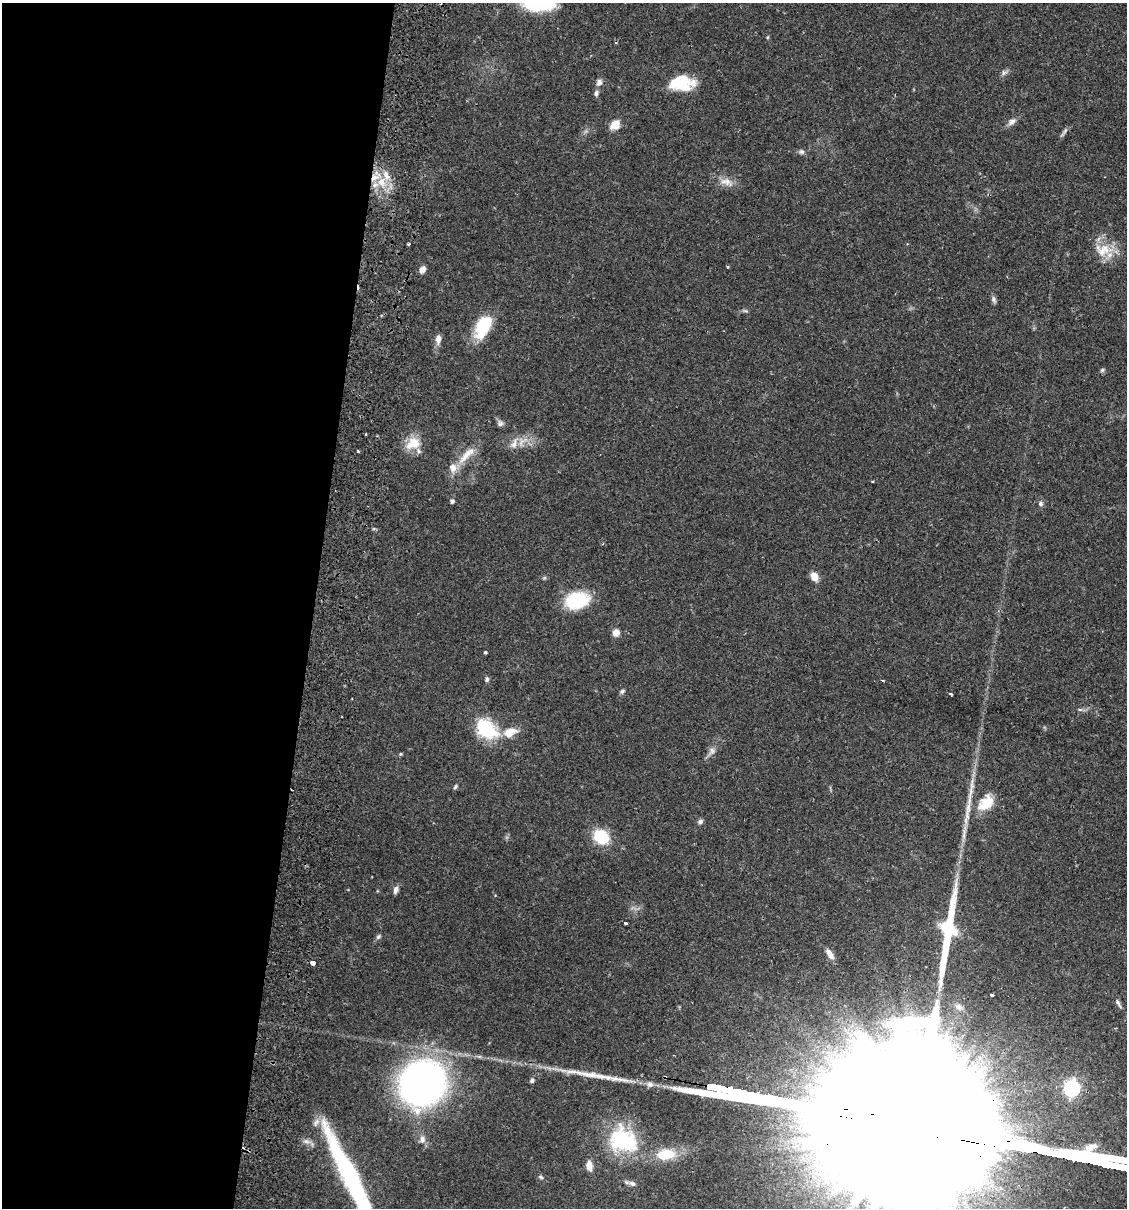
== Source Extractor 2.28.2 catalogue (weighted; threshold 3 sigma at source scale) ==
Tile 5 of 4 x 4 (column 1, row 2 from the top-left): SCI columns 174-1298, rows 2431-3636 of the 4963 x 4856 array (HDU 1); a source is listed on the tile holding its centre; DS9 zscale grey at full resolution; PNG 1129 x 1210 px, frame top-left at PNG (2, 3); no overlay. Shown black and unused: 28% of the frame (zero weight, under 2 of 3 exposures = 3% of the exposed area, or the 3 px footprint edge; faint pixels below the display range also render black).
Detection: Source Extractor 2.28.2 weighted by HDU 2 'WHT'; one run over the whole footprint, this tile lists its part. Background 0.0646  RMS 0.005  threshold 0.0226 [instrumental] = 3 sigma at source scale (4.5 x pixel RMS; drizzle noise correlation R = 1.50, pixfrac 1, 0.05/0.05 arcsec/px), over >= 5 px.
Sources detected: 77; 2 cosmic-ray / hot-pixel residue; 4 long thin detections or spike segments (spike, bleed or trail) — not listed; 8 inside a brighter listed object's ellipse — not listed separately; the other 63 listed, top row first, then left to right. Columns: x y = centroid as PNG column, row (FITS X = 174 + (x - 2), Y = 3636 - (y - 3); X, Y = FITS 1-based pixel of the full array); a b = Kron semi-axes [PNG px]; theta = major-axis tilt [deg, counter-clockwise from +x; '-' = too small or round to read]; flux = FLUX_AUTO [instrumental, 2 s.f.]
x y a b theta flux
539 5 40 14 -2 25
1004 72 9 6 34 1.5
599 82 9 8 - 2.2
681 83 28 16 3 21
596 93 8 6 74 1.4
1012 122 12 8 30 2.5
615 125 12 9 47 5.9
1064 132 16 4 51 1.5
801 152 8 6 0 1.4
382 182 13 11 -70 8.5
726 182 21 10 -17 5.2
408 244 3 3 - 0.9
1103 250 26 16 27 11
422 270 8 6 65 3
994 299 9 6 -70 1.5
745 311 7 4 -18 0.86
483 327 27 15 64 23
438 339 11 6 84 3.4
1102 370 6 6 - 0.84
500 423 9 8 - 1.6
365 434 3 3 - 0.78
522 442 19 10 47 5.8
413 443 22 16 31 9.4
358 451 3 2 - 0.78
470 452 28 9 32 7.4
872 481 3 3 - 0.48
452 501 5 4 - 1.4
1041 504 7 6 - 1.3
814 576 10 8 -63 4.6
577 600 21 14 11 32
616 633 7 6 - 4.3
485 652 3 3 - 1
487 679 6 5 - 1.2
883 680 4 2 - 0.48
622 691 7 5 30 1.1
951 694 4 2 - 1.5
1080 710 6 4 -19 0.79
487 729 29 20 -39 24
712 751 11 8 65 2.5
400 754 5 4 - 0.58
455 787 6 5 - 0.82
986 803 26 16 47 12
700 822 6 6 - 1.4
601 837 16 12 -38 21
396 890 9 5 73 2.1
625 923 3 3 - 1.4
378 937 7 6 - 1.1
830 954 13 6 -57 3.7
313 963 4 3 - 9.8
992 995 4 3 - 1.9
1118 1003 15 4 -59 1.6
959 1007 11 7 -36 2.2
532 1081 6 5 - 1
422 1083 44 40 41 210
1072 1088 7 6 - 130
422 1139 11 9 80 2.6
623 1140 37 30 -30 41
307 1141 14 6 -13 2.3
666 1154 23 12 6 14
589 1166 12 7 -81 3.8
350 1177 107 14 -64 95
541 1177 6 5 - 0.97
632 1183 10 7 -25 1.8
Isophote crosses this tile's border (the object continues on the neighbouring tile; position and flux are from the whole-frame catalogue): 2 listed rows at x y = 539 5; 350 1177